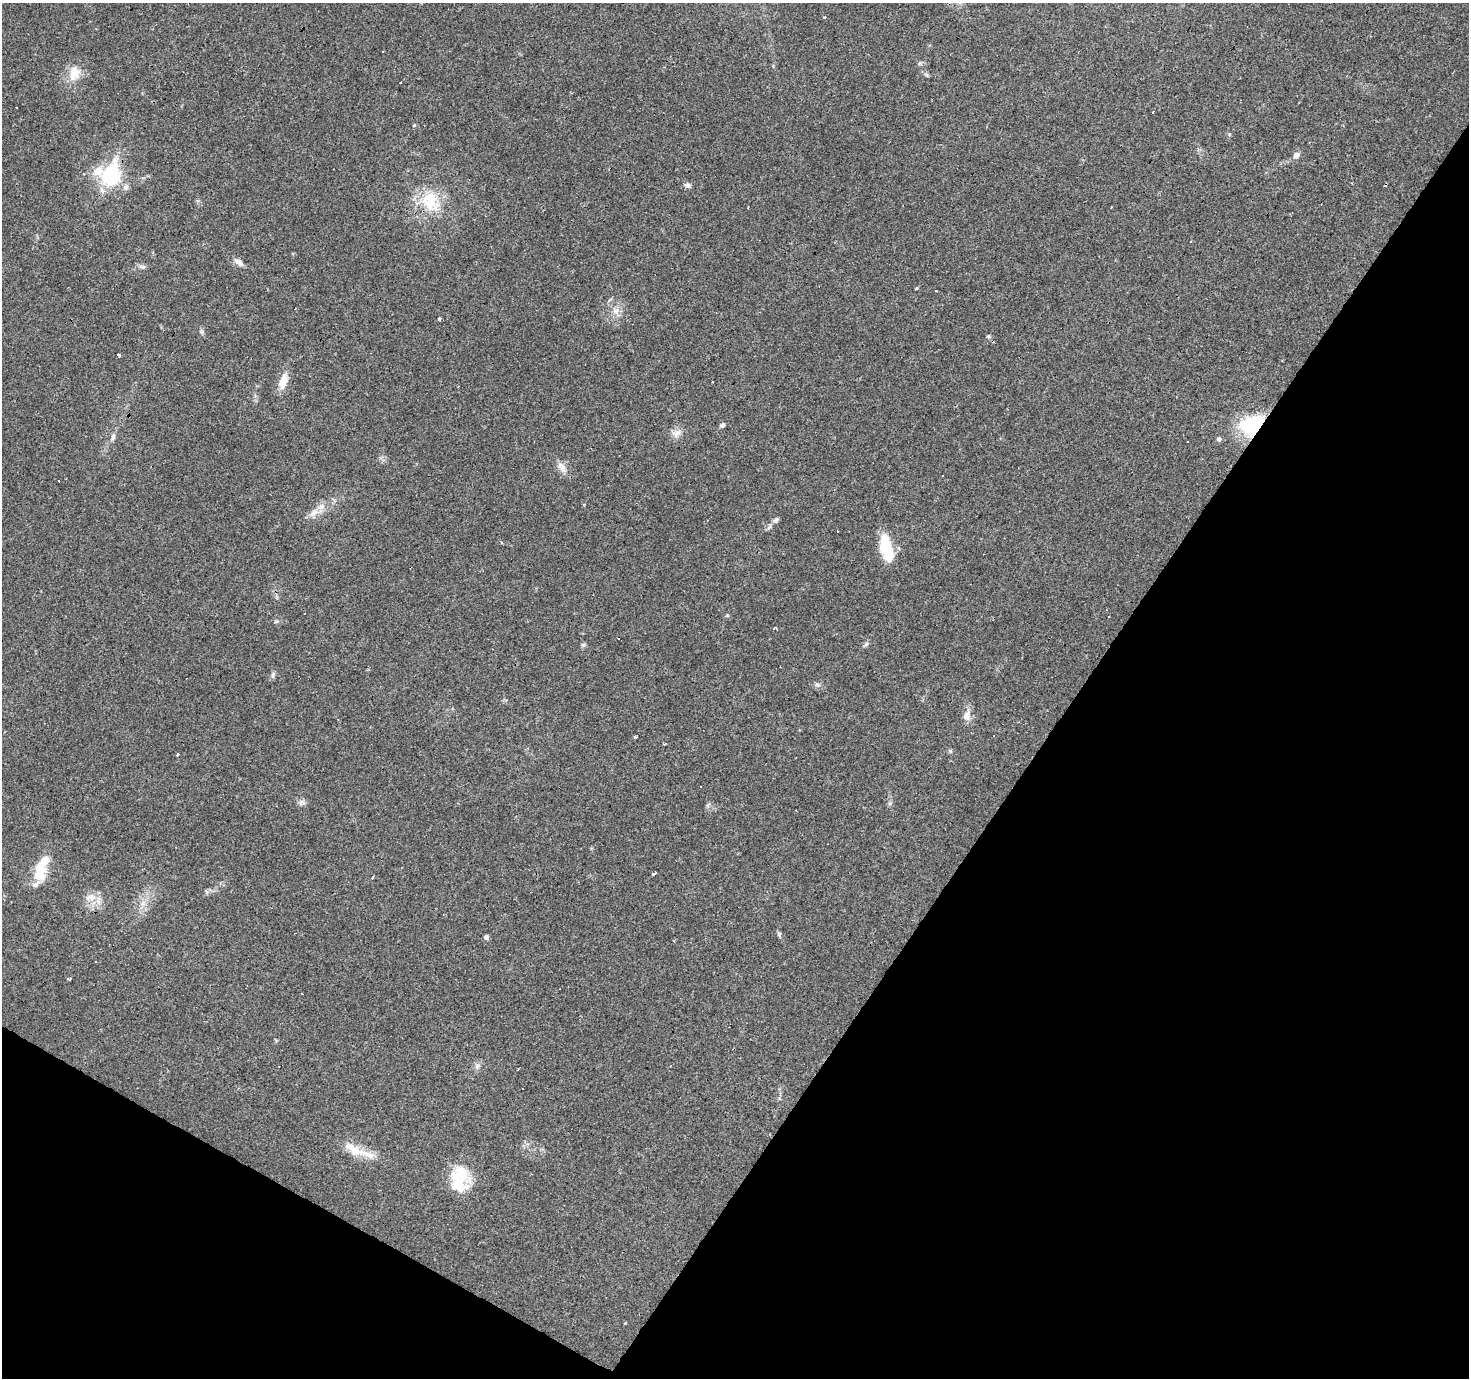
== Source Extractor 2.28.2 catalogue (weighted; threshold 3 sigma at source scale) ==
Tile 15 of 4 x 4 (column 3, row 4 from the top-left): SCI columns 2938-4404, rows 254-1629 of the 5871 x 5941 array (HDU 1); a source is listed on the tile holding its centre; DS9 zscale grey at full resolution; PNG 1471 x 1380 px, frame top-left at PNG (2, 3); no overlay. Shown black and unused: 32% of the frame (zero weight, under 3 of 4 exposures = <1% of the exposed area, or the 3 px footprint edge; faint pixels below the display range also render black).
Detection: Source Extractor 2.28.2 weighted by HDU 2 'WHT'; one run over the whole footprint, this tile lists its part. Background 0.0408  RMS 0.0038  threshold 0.017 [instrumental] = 3 sigma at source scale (4.5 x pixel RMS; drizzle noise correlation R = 1.50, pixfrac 1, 0.0396/0.0396 arcsec/px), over >= 5 px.
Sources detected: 82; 1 inside a brighter object's white glare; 19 cosmic-ray / hot-pixel residue — not listed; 8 inside a brighter listed object's ellipse — not listed separately; the other 54 listed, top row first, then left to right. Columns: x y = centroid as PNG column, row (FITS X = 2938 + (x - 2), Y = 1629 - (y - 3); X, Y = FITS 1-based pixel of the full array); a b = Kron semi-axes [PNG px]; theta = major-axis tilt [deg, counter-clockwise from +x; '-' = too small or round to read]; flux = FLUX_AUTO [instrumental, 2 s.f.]
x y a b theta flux
825 17 3 3 - 1.2
773 66 4 3 - 0.59
75 74 19 14 46 6.1
1153 112 3 3 - 1.1
414 125 4 4 - 0.35
1296 155 8 7 - 1.6
110 175 18 16 65 34
687 185 8 6 -16 1.3
126 187 9 7 71 1.4
430 201 32 23 -63 15
238 262 14 6 -41 1.8
142 267 10 5 -11 1
936 290 3 3 - 1.5
616 311 10 7 39 2.2
440 319 3 3 - 3.9
119 355 3 3 - 6.1
1282 361 3 2 - 0.32
283 381 17 8 74 5.8
458 386 3 2 - 0.34
1256 421 40 14 16 23
722 425 7 5 43 0.99
677 433 14 9 28 2.5
113 437 10 5 75 1.1
1219 439 5 5 - 1
562 467 18 8 -56 2.7
314 513 15 8 22 2.9
776 520 8 6 58 1
886 548 31 13 -76 13
727 615 5 3 - 0.46
277 621 7 3 19 0.52
774 628 5 3 - 0.5
866 644 9 4 36 0.8
583 645 6 6 - 0.66
273 675 10 4 73 0.91
817 685 7 6 - 0.88
967 715 16 10 74 3
635 737 4 3 - 0.47
665 744 5 3 - 0.41
950 751 6 5 - 0.61
177 754 5 3 - 0.42
302 802 9 6 -16 1.3
38 874 21 15 43 7.7
655 874 3 3 - 8.5
90 897 17 9 13 3.6
143 903 8 6 46 1.7
779 934 6 5 - 0.68
486 937 5 5 - 1.2
96 962 3 3 - 1.3
69 979 4 3 - 0.86
477 1066 9 6 74 1.3
518 1069 3 2 - 0.43
523 1088 3 3 - 0.96
354 1151 17 14 -39 5.6
459 1179 31 22 -89 15
Overlapping masked pixels (flux is a lower limit): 1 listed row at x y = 1256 421
Unlisted compact peaks at least as high as the median listed source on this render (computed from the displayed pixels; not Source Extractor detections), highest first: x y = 202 331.